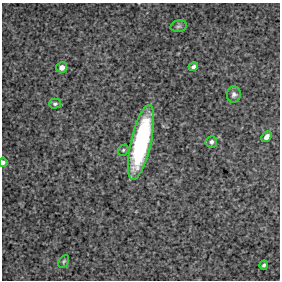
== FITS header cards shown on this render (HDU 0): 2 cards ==
NAXIS1  =                  278 / FITS: X Dimension
NAXIS2  =                  278 / FITS: Y Dimension

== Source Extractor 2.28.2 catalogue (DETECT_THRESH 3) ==
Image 278 x 278 px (HDU 0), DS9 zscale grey, 1 PNG px = 1 image px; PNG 282 x 282 px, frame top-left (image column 1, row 278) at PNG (2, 3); each listed source drawn as its Kron ellipse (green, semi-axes under 4 px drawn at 4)
Background 4430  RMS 120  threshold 374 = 3 sigma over >= 5 px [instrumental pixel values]
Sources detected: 12; all 12 listed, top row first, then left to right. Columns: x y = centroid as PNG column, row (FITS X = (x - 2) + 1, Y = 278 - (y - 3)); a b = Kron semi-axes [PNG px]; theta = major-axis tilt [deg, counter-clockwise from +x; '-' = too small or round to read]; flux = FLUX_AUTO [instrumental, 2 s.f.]
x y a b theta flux
179 26 8 5 15 1.5e+04
62 67 5 5 - 5.1e+04
193 67 5 4 - 2.4e+04
234 94 8 7 - 2.8e+04
55 104 6 5 - 1.8e+04
266 137 6 4 49 4.4e+04
141 142 38 10 77 1.2e+06
211 142 6 6 - 2.4e+04
123 150 6 5 - 1.3e+04
3 162 4 4 - 1.8e+04
64 261 7 4 59 1.3e+04
264 265 4 3 - 1.6e+04
At the frame edge (FLAGS 8, measured only in part): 1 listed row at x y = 3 162